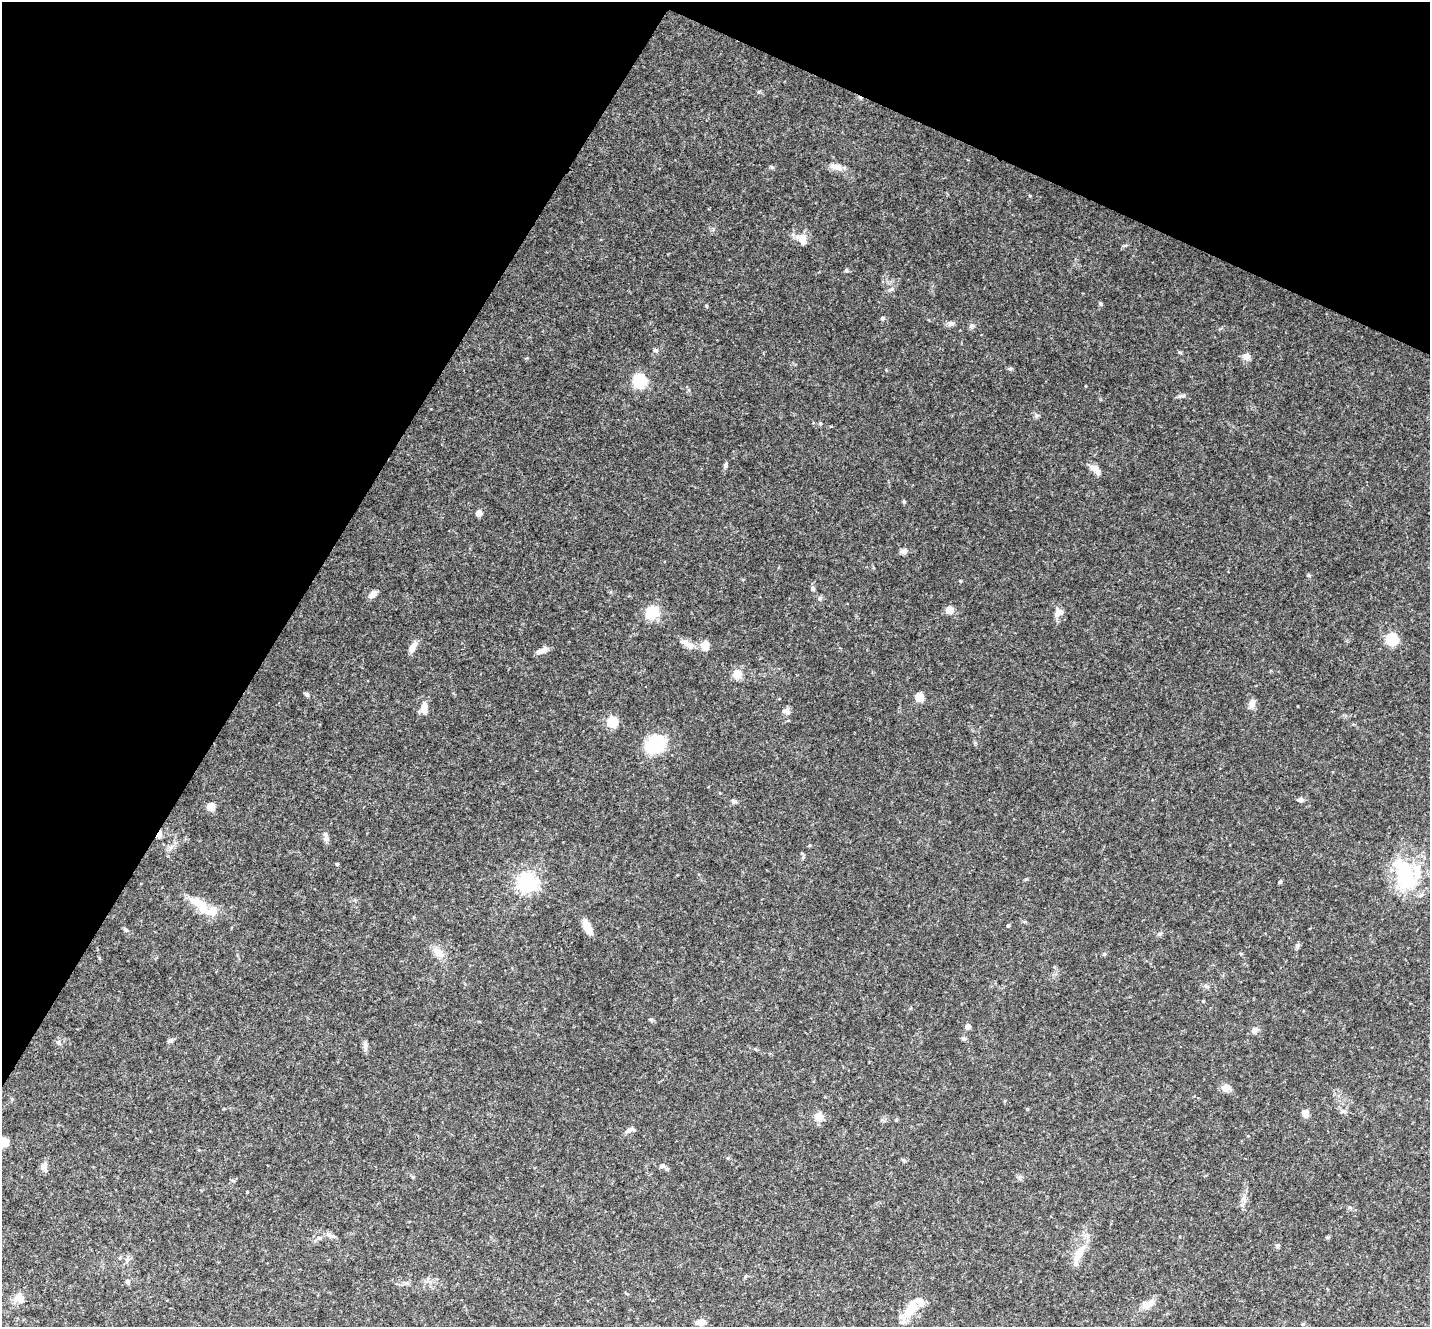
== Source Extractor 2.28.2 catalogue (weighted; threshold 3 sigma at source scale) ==
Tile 2 of 4 x 4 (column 2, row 1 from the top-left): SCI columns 1432-2859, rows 4123-5447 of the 5721 x 5732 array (HDU 1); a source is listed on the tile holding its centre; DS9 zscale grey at full resolution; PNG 1432 x 1329 px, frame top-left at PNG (2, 2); no overlay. Shown black and unused: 26% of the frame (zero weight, under 3 of 4 exposures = <1% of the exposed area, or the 3 px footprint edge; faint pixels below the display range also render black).
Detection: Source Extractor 2.28.2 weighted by HDU 2 'WHT'; one run over the whole footprint, this tile lists its part. Background 0.0903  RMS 0.0067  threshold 0.03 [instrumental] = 3 sigma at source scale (4.5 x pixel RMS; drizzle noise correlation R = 1.50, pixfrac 1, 0.05/0.05 arcsec/px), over >= 5 px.
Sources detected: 88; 1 inside a brighter object's white glare — not listed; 3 inside a brighter listed object's ellipse — not listed separately; the other 84 listed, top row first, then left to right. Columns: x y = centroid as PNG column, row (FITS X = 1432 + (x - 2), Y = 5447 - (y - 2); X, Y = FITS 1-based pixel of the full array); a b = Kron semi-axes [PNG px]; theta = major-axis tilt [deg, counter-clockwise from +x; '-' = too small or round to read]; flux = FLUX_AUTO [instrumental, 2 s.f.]
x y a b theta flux
772 167 7 4 -37 0.86
836 167 19 8 -16 5
802 239 18 12 -55 6.9
846 270 5 5 - 0.96
892 289 6 5 - 1.3
1101 304 5 5 - 0.85
882 318 6 4 1 1.1
951 323 9 7 6 2.2
972 326 7 6 - 1.6
655 350 7 5 -17 1.3
1180 353 6 4 -20 0.78
1246 356 10 8 -3 3.7
1010 369 6 4 0 0.97
639 381 7 7 - 59
820 423 5 4 - 0.73
831 427 4 3 - 0.58
725 465 7 5 89 1.4
1095 469 16 8 -42 4.6
904 502 5 4 - 0.74
479 513 6 6 - 3.9
904 551 8 7 - 2.3
1308 575 6 4 -72 0.8
813 588 8 5 -77 1.4
372 595 9 6 43 4.3
820 598 6 5 - 1.2
950 610 6 6 - 8.5
652 612 17 14 27 13
1059 612 11 10 - 4.4
1392 639 6 6 - 64
688 644 22 8 -33 5.1
704 646 6 5 - 15
412 647 16 6 61 5
542 650 17 6 25 3.2
737 674 7 6 - 13
306 694 6 6 - 1.2
919 697 6 6 - 11
1252 704 12 7 77 3.5
424 708 16 8 88 5.8
786 711 12 7 -9 2.7
612 722 6 6 - 24
655 744 18 13 35 40
1300 800 10 6 -5 1.6
733 801 8 5 -26 1.3
211 807 5 5 - 13
159 834 6 4 60 14
326 838 11 7 -72 2.5
337 864 4 3 - 1
1405 875 36 26 -71 58
527 882 7 6 - 320
1280 882 5 4 - 0.83
197 902 23 10 -18 9
212 911 10 8 21 10
1008 925 4 4 - 1.1
587 927 14 6 -61 9.6
126 930 6 4 -19 0.93
1159 934 8 3 19 1
1297 945 6 6 - 1.2
438 953 18 10 -47 6.5
1104 954 5 4 - 0.95
1203 1001 4 3 - 0.65
967 1027 5 5 - 2.9
1254 1030 10 7 17 2.4
964 1039 6 5 - 1.1
171 1040 8 6 27 1.4
365 1045 15 5 89 2.2
1226 1088 11 8 5 4
1027 1109 4 4 - 0.65
1305 1113 7 7 - 4.8
818 1116 5 5 - 20
629 1130 10 6 35 2.3
4 1142 6 6 - 11
662 1166 7 6 - 1.7
44 1167 7 6 - 5.6
247 1192 3 3 - 0.52
329 1235 14 6 -25 2.8
319 1238 7 5 -21 1.4
1277 1246 6 5 - 1.2
1077 1255 26 9 72 9.6
127 1281 6 5 - 1.4
19 1299 14 11 -15 5.6
1148 1304 20 9 29 5.6
909 1311 20 11 54 12
700 1322 16 8 4 3.6
1303 1324 5 3 - 0.63
Overlapping masked pixels (flux is a lower limit): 1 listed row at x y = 159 834
Isophote crosses this tile's border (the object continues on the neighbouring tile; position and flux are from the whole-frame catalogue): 1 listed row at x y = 4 1142
Unlisted compact peaks at least as high as the median listed source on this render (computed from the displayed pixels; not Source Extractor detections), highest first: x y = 960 581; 1030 196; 1183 396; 706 306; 1036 415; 651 1019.